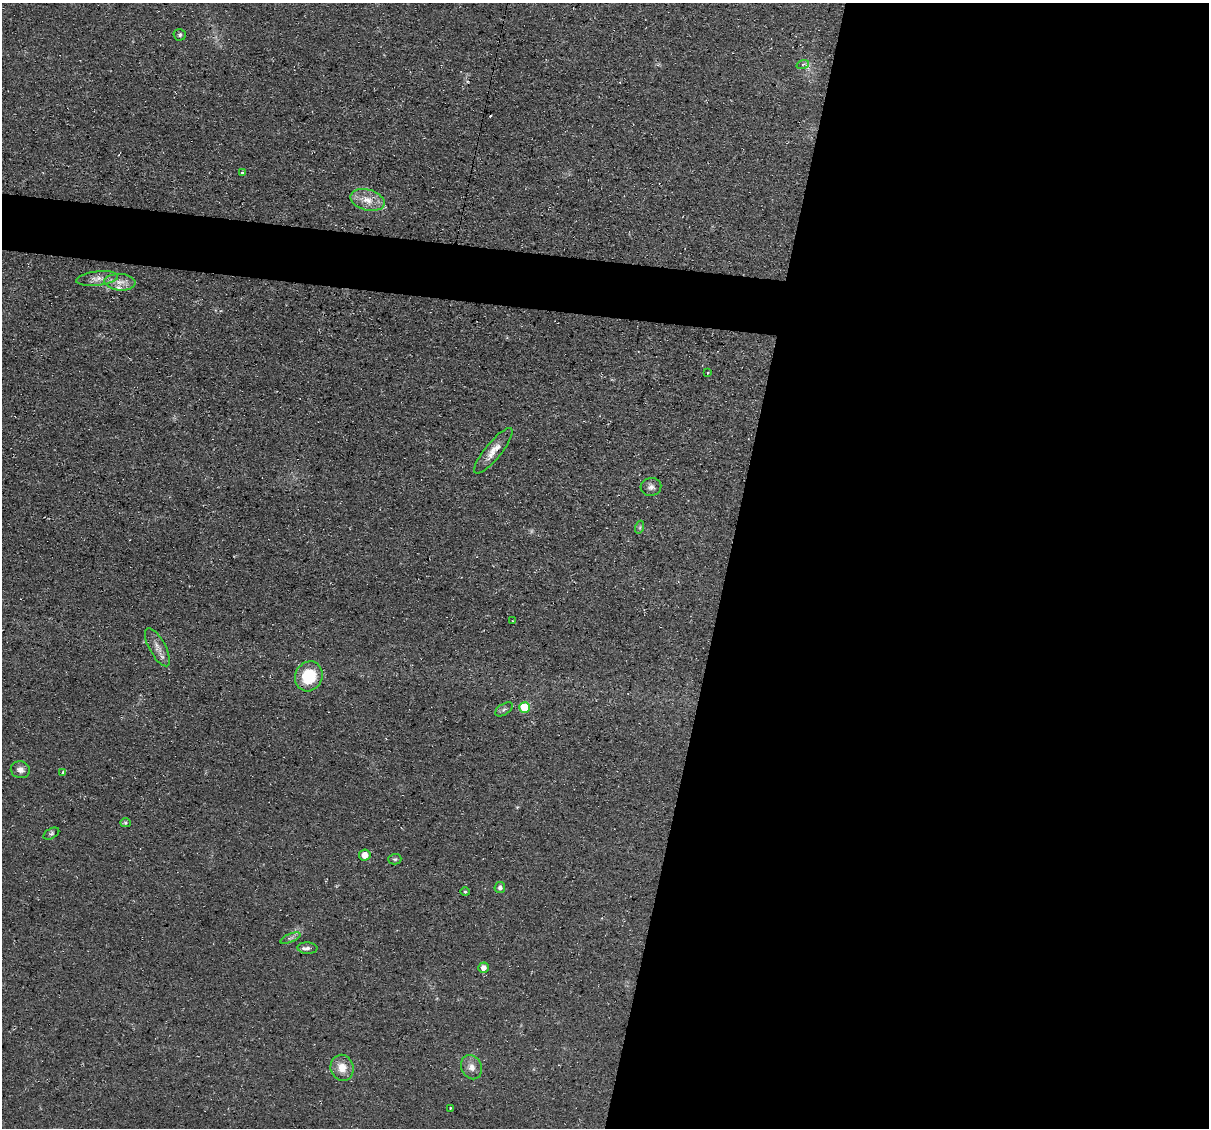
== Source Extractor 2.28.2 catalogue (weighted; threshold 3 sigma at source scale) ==
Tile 12 of 4 x 4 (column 4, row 3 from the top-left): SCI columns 3622-4828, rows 1357-2482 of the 4832 x 4851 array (HDU 1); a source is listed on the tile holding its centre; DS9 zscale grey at full resolution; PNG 1211 x 1130 px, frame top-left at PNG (2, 3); each listed source drawn as its Kron ellipse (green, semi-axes under 4 px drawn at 4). Shown black and unused: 43% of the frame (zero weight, under 3 of 4 exposures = <1% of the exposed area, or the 3 px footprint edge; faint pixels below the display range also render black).
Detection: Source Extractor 2.28.2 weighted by HDU 2 'WHT'; one run over the whole footprint, this tile lists its part. Background 0.0753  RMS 0.0077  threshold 0.0345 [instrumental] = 3 sigma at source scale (4.5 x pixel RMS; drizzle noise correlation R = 1.50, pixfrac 1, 0.05/0.05 arcsec/px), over >= 5 px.
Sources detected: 32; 1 too faint to see at this stretch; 1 cosmic-ray / hot-pixel residue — neither listed nor drawn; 1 inside a brighter listed object's ellipse — not listed separately; the other 29 listed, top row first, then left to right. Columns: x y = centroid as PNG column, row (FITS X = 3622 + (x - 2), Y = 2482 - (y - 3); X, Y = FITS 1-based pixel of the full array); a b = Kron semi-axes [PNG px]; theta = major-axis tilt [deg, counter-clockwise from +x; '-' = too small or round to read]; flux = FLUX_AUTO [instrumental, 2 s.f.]
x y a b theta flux
180 35 6 5 - 1.5
803 64 6 4 19 1.3
242 172 3 2 - 1.1
367 200 17 10 -14 11
97 278 21 7 6 6.4
120 282 15 8 -4 6.9
708 373 3 3 - 0.63
493 451 28 8 51 9.1
651 487 10 9 - 3.5
640 527 7 4 72 1.3
512 621 3 2 - 0.53
157 647 21 8 -61 6.5
309 676 15 13 65 32
525 707 5 5 - 30
504 709 10 5 32 2
20 770 9 8 - 4.1
62 772 3 2 - 1.3
125 823 5 4 - 1.1
51 834 8 5 28 1.4
365 855 6 5 - 8.2
395 859 6 5 - 1.3
500 887 6 5 - 1.9
465 892 4 4 - 0.93
290 938 10 4 22 2
307 948 10 5 -4 2.6
483 968 5 5 - 4
472 1067 12 10 -66 5.7
342 1068 13 11 -73 9.6
450 1108 3 3 - 0.81